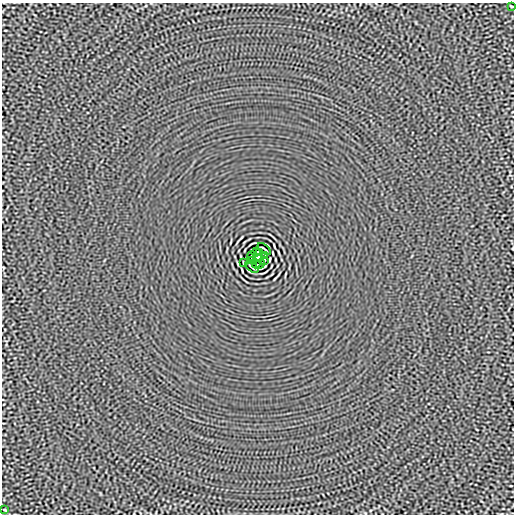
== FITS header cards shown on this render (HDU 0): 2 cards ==
NAXIS1  =                  512
NAXIS2  =                  512

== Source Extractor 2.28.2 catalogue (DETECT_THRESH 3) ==
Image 512 x 512 px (HDU 0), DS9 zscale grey, 1 PNG px = 1 image px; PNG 516 x 516 px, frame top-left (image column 1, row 512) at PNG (2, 3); each listed source drawn as its Kron ellipse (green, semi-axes under 4 px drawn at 4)
Background -1.43e-05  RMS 0.0015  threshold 0.00445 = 3 sigma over >= 5 px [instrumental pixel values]
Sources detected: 14; all 14 listed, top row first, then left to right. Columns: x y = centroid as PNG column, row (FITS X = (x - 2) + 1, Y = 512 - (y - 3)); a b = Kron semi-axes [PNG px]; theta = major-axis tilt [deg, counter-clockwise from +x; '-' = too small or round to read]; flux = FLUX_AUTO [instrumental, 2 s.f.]
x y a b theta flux
512 6 3 2 - 0.082
264 249 8 2 -40 0.099
256 252 5 2 - 0.064
260 252 4 2 - 0.1
251 256 4 2 - 0.076
265 256 4 2 - 0.073
258 258 4 4 - 3.7
251 260 3 2 - 0.08
265 260 4 2 - 0.078
243 263 4 2 - 0.081
256 264 4 2 - 0.088
260 264 5 2 - 0.089
252 267 8 2 -40 0.099
5 510 3 2 - 0.079
At the frame edge (FLAGS 8, measured only in part): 1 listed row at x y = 512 6